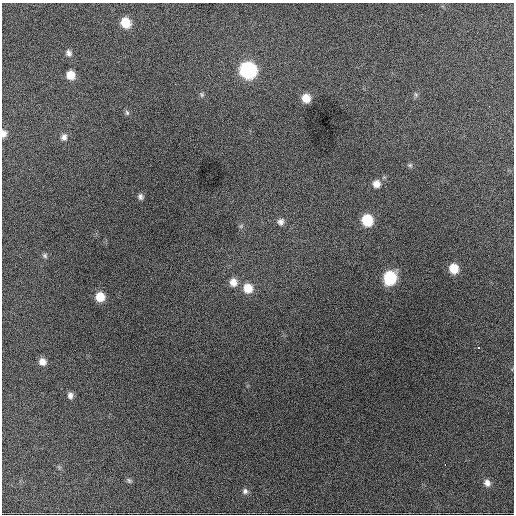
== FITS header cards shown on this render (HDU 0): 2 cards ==
NAXIS1  =                  512 / Axis length
NAXIS2  =                  512 / Axis length

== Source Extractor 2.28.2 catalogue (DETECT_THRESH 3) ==
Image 512 x 512 px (HDU 0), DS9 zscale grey, 1 PNG px = 1 image px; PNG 516 x 516 px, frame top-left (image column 1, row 512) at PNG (2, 3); no overlay
Background 1300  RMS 30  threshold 90.8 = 3 sigma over >= 5 px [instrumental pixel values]
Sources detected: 29; all 29 listed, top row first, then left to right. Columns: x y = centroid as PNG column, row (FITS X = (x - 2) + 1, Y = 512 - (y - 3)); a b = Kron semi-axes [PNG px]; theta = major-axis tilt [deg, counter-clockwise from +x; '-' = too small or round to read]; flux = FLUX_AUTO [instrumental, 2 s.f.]
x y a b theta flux
126 23 9 8 - 43000
69 53 8 7 - 7400
248 70 10 10 - 330000
70 75 8 7 - 27000
202 94 7 6 - 4000
416 95 7 5 -55 4100
306 98 8 8 - 25000
127 113 8 5 -63 3700
4 133 8 6 89 10000
64 137 9 8 - 8800
410 165 7 6 - 4300
376 184 9 9 - 16000
140 197 7 6 - 6300
367 220 9 8 - 70000
281 222 9 8 - 9700
241 226 7 4 45 3500
45 256 7 7 - 4700
454 268 9 8 - 36000
390 278 10 9 - 120000
233 282 10 10 - 18000
248 288 11 10 - 34000
100 297 9 8 - 36000
478 347 3 3 - 16000
42 362 8 8 - 14000
70 395 8 7 - 8200
445 464 3 2 - 3300
129 481 8 6 -49 4300
487 483 9 8 - 11000
245 491 8 7 - 6700
At the frame edge (FLAGS 8, measured only in part): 1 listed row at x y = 4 133